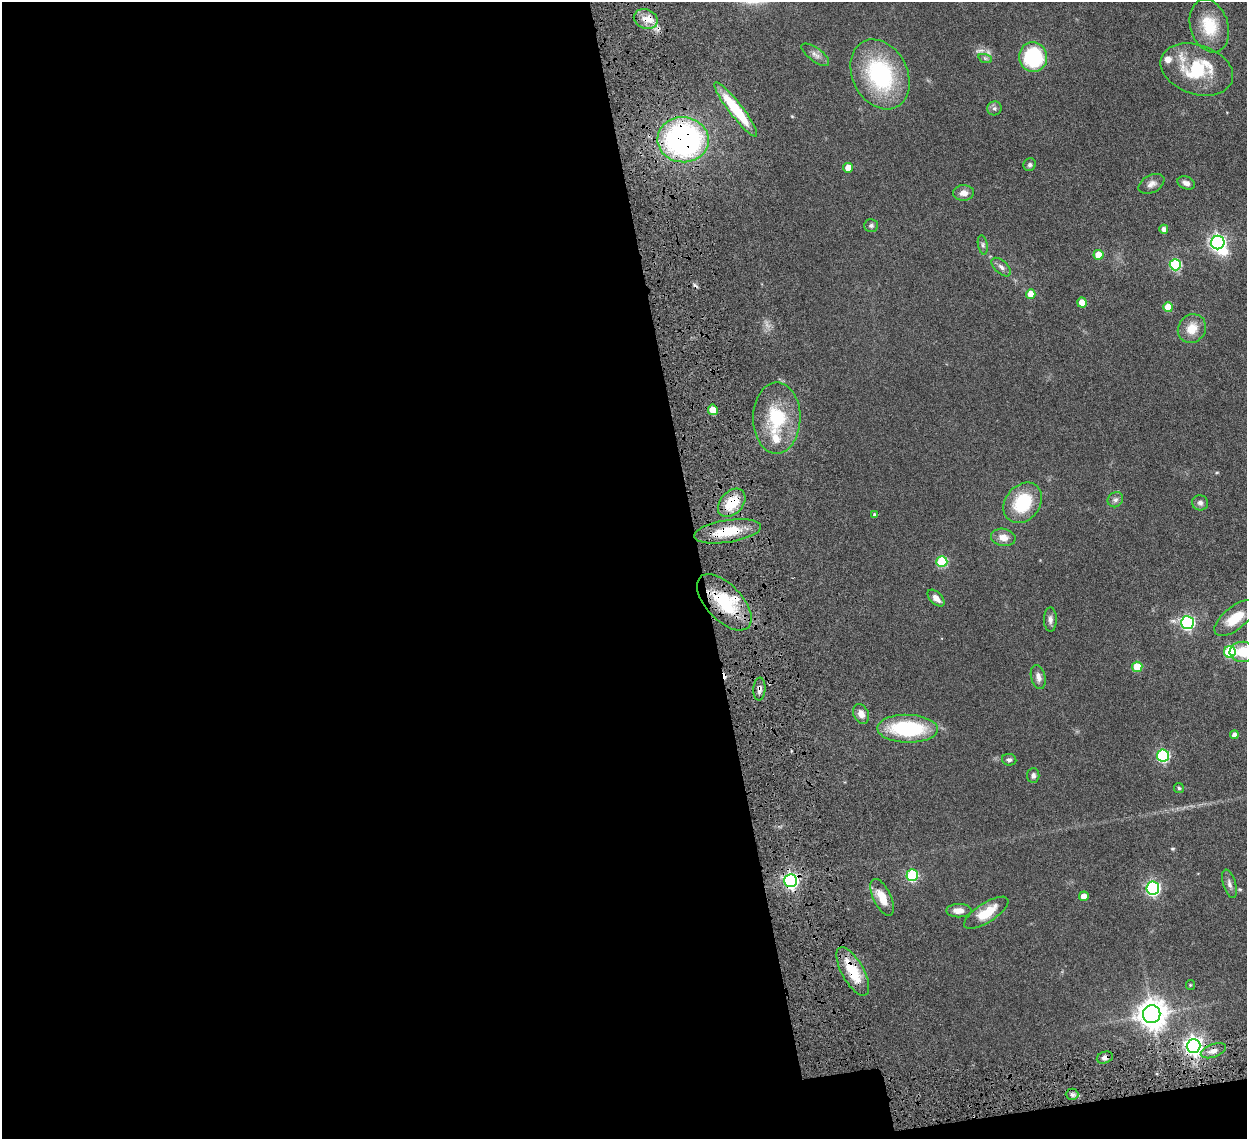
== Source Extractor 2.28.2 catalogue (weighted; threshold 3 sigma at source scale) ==
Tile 13 of 4 x 4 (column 1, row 4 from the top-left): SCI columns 92-1336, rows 172-1308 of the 5159 x 5000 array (HDU 1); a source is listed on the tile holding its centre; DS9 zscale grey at full resolution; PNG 1249 x 1141 px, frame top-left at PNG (2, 2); each listed source drawn as its Kron ellipse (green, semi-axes under 4 px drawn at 4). Shown black and unused: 58% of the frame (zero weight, under 4 of 8 exposures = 5% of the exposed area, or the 3 px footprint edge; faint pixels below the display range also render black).
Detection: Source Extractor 2.28.2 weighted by HDU 2 'WHT'; one run over the whole footprint, this tile lists its part. Background 0.0545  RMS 0.0051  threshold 0.0207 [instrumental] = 3 sigma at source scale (4.09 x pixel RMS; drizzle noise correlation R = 1.36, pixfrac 0.8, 0.05/0.05 arcsec/px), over >= 5 px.
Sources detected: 77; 1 too faint to see at this stretch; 1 inside a brighter object's white glare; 2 cosmic-ray / hot-pixel residue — neither listed nor drawn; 5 inside a brighter listed object's ellipse — not listed separately; the other 68 listed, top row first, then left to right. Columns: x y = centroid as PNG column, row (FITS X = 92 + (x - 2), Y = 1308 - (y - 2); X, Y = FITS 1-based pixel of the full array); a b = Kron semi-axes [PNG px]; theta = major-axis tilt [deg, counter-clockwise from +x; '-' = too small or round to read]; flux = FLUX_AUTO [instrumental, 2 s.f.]
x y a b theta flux
646 19 12 9 -22 4.4
1209 26 27 19 -73 15
815 55 16 6 -37 2.3
1033 57 15 14 - 34
985 58 7 4 -19 0.81
1197 69 37 24 -18 27
880 74 37 27 -63 48
994 108 7 7 - 1.2
736 109 33 7 -52 23
683 140 26 22 -5 120
1030 165 6 6 - 0.94
848 168 5 5 - 5.6
1186 183 9 6 -20 1.8
1151 184 14 8 28 2.3
964 193 10 7 3 2.9
871 225 7 6 - 1.1
1164 229 4 4 - 2.1
1218 242 7 6 - 140
983 245 10 4 -79 0.93
1098 255 5 5 - 7.5
1175 265 5 5 - 33
1001 267 12 6 -43 1.8
1031 294 5 5 - 6.3
1082 303 5 5 - 5.6
1168 307 5 5 - 9.4
1192 329 15 13 49 6.9
713 410 5 5 - 8.8
777 418 35 23 90 25
1115 500 8 7 - 1.4
732 503 16 11 48 12
1023 503 22 17 52 21
1200 503 8 7 - 1.5
875 515 4 4 - 1.1
727 531 34 11 9 14
1003 537 12 8 -10 3.7
942 562 5 5 - 28
936 598 10 6 -44 3.1
724 602 35 18 -46 23
1235 618 25 11 38 11
1050 620 12 6 -90 1.8
1187 622 6 6 - 83
1230 652 6 6 - 29
1243 652 13 10 -2 9.8
1137 667 5 5 - 13
1038 677 12 7 -76 2.4
759 689 11 6 85 1.9
861 714 10 7 -65 3.1
908 729 30 14 -2 39
1234 735 4 4 - 2.4
1163 756 6 6 - 46
1009 760 7 5 -9 1.1
1033 775 7 6 - 1.4
1179 788 5 5 - 0.63
912 875 6 5 - 37
791 881 6 6 - 110
1229 884 15 6 -73 1.9
1153 888 6 6 - 85
1084 896 5 5 - 5.5
882 897 20 9 -65 7
959 911 12 6 1 3.7
986 913 25 9 33 10
853 972 27 11 -61 15
1190 985 5 4 - 0.48
1152 1014 9 9 - 640
1194 1046 7 7 - 220
1213 1051 13 6 19 2.8
1105 1058 8 5 19 1.6
1072 1094 6 5 - 1.3
Overlapping masked pixels (flux is a lower limit): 10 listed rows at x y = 646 19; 683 140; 732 503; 727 531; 724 602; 759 689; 791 881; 853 972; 1194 1046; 1105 1058
Isophote crosses this tile's border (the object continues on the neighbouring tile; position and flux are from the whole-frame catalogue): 1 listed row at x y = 1243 652